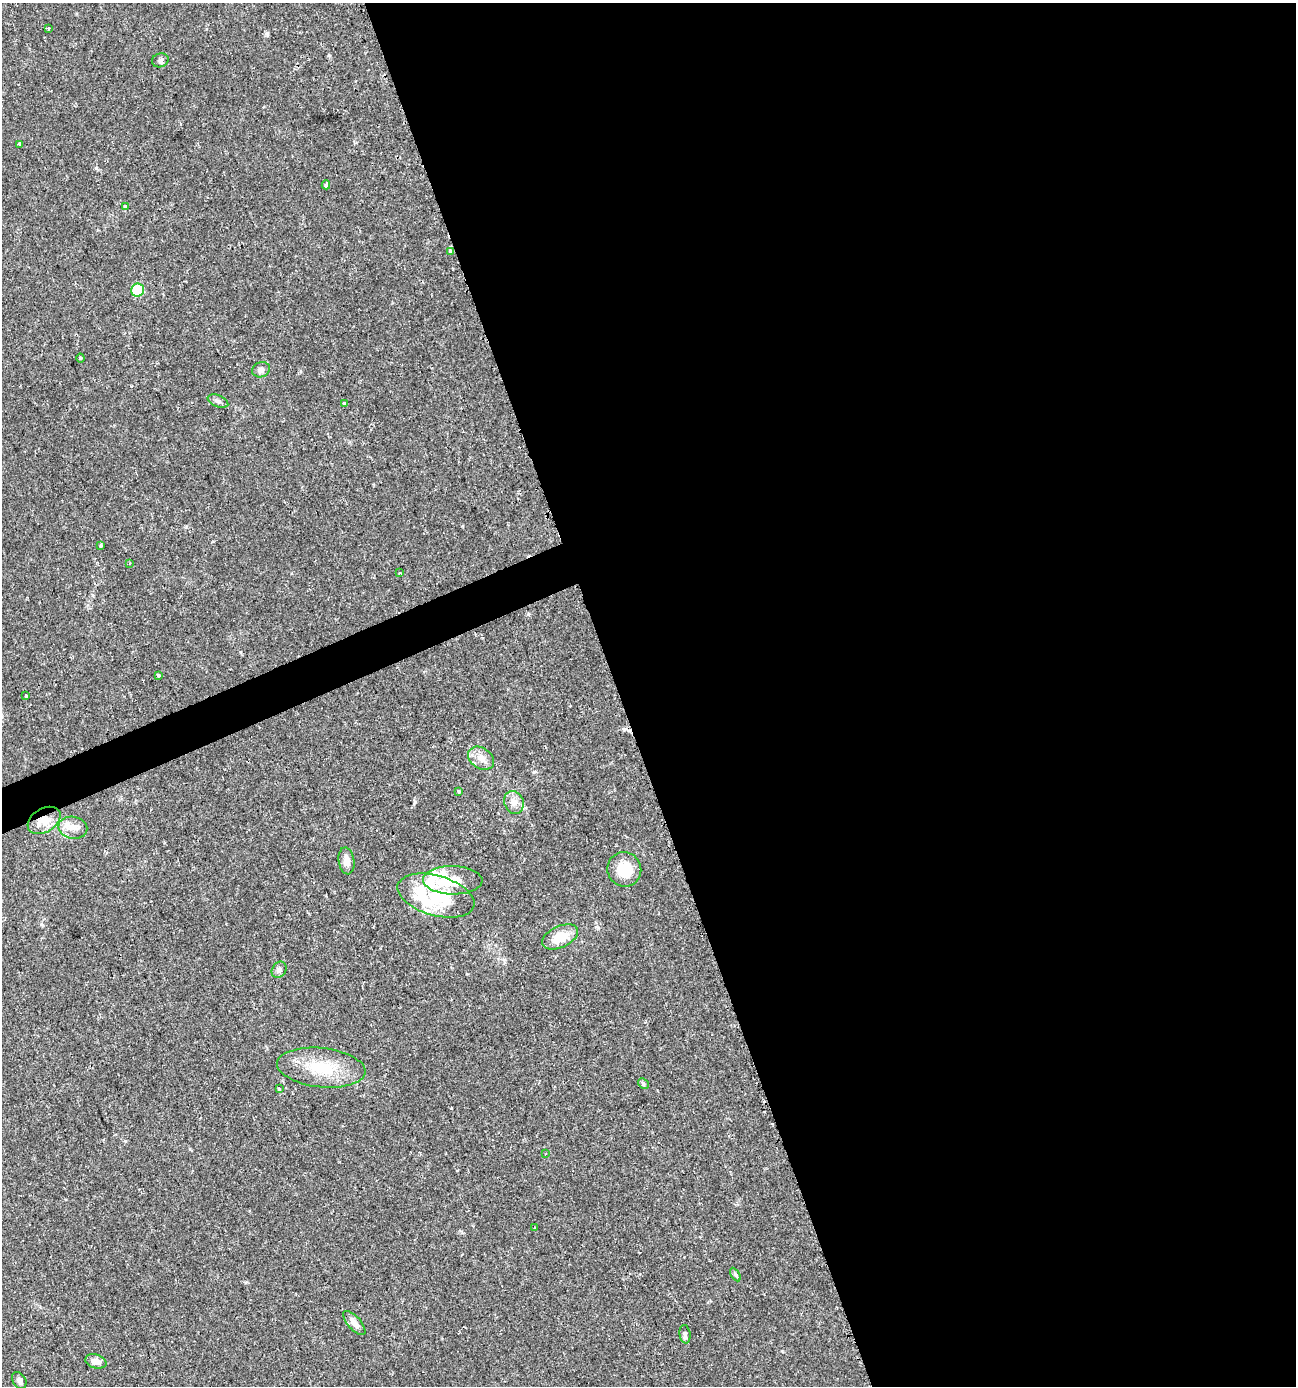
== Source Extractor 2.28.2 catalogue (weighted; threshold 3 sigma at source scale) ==
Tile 8 of 4 x 4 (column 4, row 2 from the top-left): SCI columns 4017-5310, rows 2771-4154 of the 5390 x 5540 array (HDU 1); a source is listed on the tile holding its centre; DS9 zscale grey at full resolution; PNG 1298 x 1388 px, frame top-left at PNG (2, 3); each listed source drawn as its Kron ellipse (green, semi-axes under 4 px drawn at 4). Shown black and unused: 54% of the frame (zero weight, under 2 of 3 exposures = <1% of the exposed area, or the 3 px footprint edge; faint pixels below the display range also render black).
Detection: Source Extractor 2.28.2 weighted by HDU 2 'WHT'; one run over the whole footprint, this tile lists its part. Background 0.0336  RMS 0.0032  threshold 0.0146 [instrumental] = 3 sigma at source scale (4.5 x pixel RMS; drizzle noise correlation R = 1.50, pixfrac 1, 0.0396/0.0396 arcsec/px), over >= 5 px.
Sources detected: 43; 2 inside a brighter object's white glare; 1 cosmic-ray / hot-pixel residue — neither listed nor drawn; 3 inside a brighter listed object's ellipse — not listed separately; the other 37 listed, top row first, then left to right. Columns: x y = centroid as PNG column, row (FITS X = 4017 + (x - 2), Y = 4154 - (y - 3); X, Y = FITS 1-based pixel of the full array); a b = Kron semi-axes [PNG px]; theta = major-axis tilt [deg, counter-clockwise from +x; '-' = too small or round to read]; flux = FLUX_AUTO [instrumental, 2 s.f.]
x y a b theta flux
48 29 3 3 - 0.41
160 60 8 7 - 0.89
19 144 3 3 - 20
326 185 4 3 - 1.5
125 206 4 3 - 1.3
450 251 4 3 - 1.4
137 290 6 6 - 12
80 358 4 4 - 0.39
261 370 9 7 25 1.2
218 401 11 5 -22 1
345 404 4 3 - 5.4
100 545 3 3 - 0.68
129 563 3 2 - 0.28
399 573 3 2 - 0.24
158 675 3 3 - 1.3
26 696 3 3 - 0.95
481 758 14 10 -35 2.9
459 792 4 3 - 0.4
514 802 12 9 -68 2.4
44 820 18 12 31 4.9
73 828 14 11 -11 3
346 861 13 8 -80 2.4
624 869 17 17 - 8.4
453 880 29 14 -1 9.5
436 896 39 20 -16 20
560 937 19 10 25 6.1
279 970 9 7 56 1
321 1068 44 19 -6 14
643 1083 6 4 -45 0.5
279 1089 3 3 - 0.39
545 1154 3 2 - 0.29
535 1228 4 3 - 0.32
735 1274 7 4 -59 0.61
354 1323 15 6 -49 2.1
685 1334 9 5 -82 0.93
96 1361 11 7 -16 2.2
19 1380 9 6 -60 1.1
Overlapping masked pixels (flux is a lower limit): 1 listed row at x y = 44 820
Unlisted compact peaks at least as high as the median listed source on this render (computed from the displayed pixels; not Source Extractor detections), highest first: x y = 96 168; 267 33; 534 772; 329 55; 462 526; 782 1351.